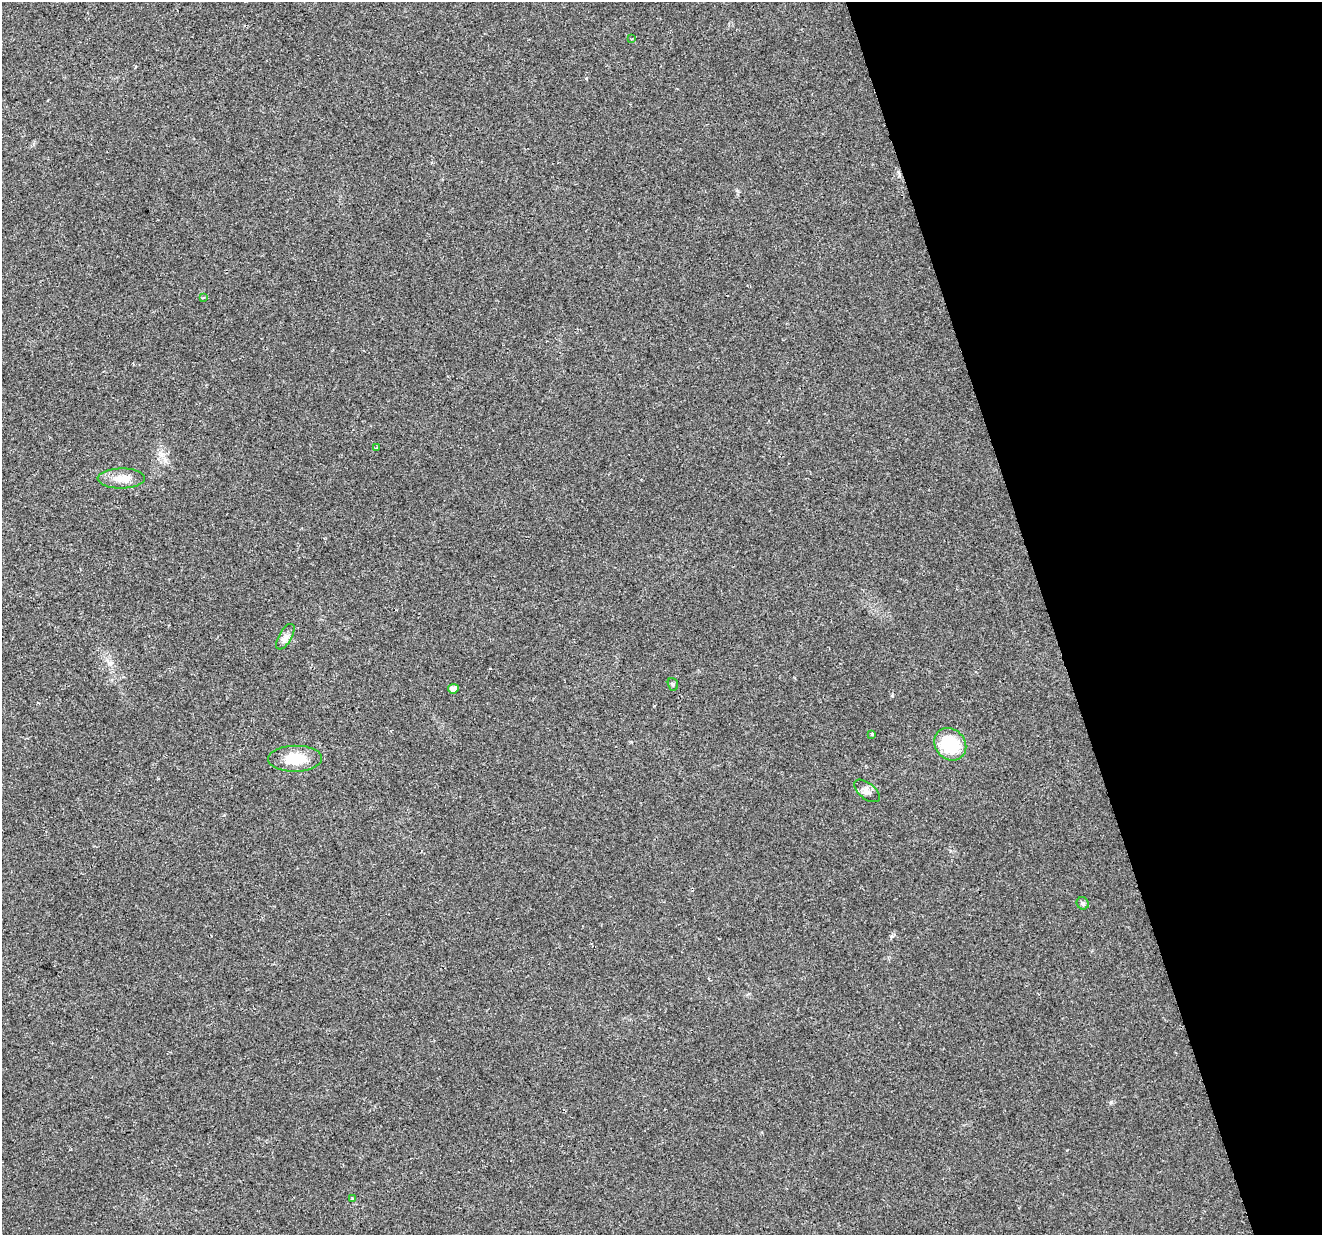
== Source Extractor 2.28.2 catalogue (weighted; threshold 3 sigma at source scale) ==
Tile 12 of 4 x 4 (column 4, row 3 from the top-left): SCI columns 3963-5282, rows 1290-2522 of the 5284 x 5097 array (HDU 1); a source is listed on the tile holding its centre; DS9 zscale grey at full resolution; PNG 1324 x 1237 px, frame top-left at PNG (2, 2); each listed source drawn as its Kron ellipse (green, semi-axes under 4 px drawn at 4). Shown black and unused: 21% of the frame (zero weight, under 2 of 3 exposures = <1% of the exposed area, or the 3 px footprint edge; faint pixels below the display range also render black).
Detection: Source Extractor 2.28.2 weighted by HDU 2 'WHT'; one run over the whole footprint, this tile lists its part. Background 0.0261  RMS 0.0056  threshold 0.0253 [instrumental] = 3 sigma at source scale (4.5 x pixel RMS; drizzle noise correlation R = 1.50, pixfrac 1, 0.0396/0.0396 arcsec/px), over >= 5 px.
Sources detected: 13; all 13 listed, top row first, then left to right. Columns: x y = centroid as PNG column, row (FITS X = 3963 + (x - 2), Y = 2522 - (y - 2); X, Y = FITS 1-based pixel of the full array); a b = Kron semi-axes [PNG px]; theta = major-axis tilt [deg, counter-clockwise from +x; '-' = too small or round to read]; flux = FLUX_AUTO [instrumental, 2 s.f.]
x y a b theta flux
631 39 3 2 - 0.36
203 298 3 2 - 0.76
376 448 3 2 - 0.64
121 479 23 10 1 7.8
285 637 14 6 60 2.9
673 684 6 5 - 0.9
453 689 5 5 - 3.1
872 734 4 3 - 1.7
950 744 17 15 -47 28
295 759 27 13 1 16
867 791 15 8 -38 3.1
1083 903 6 6 - 1.3
352 1199 3 3 - 1.2
Unlisted compact peaks at least as high as the median listed source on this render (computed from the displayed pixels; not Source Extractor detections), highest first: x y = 1111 1102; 891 936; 892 696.